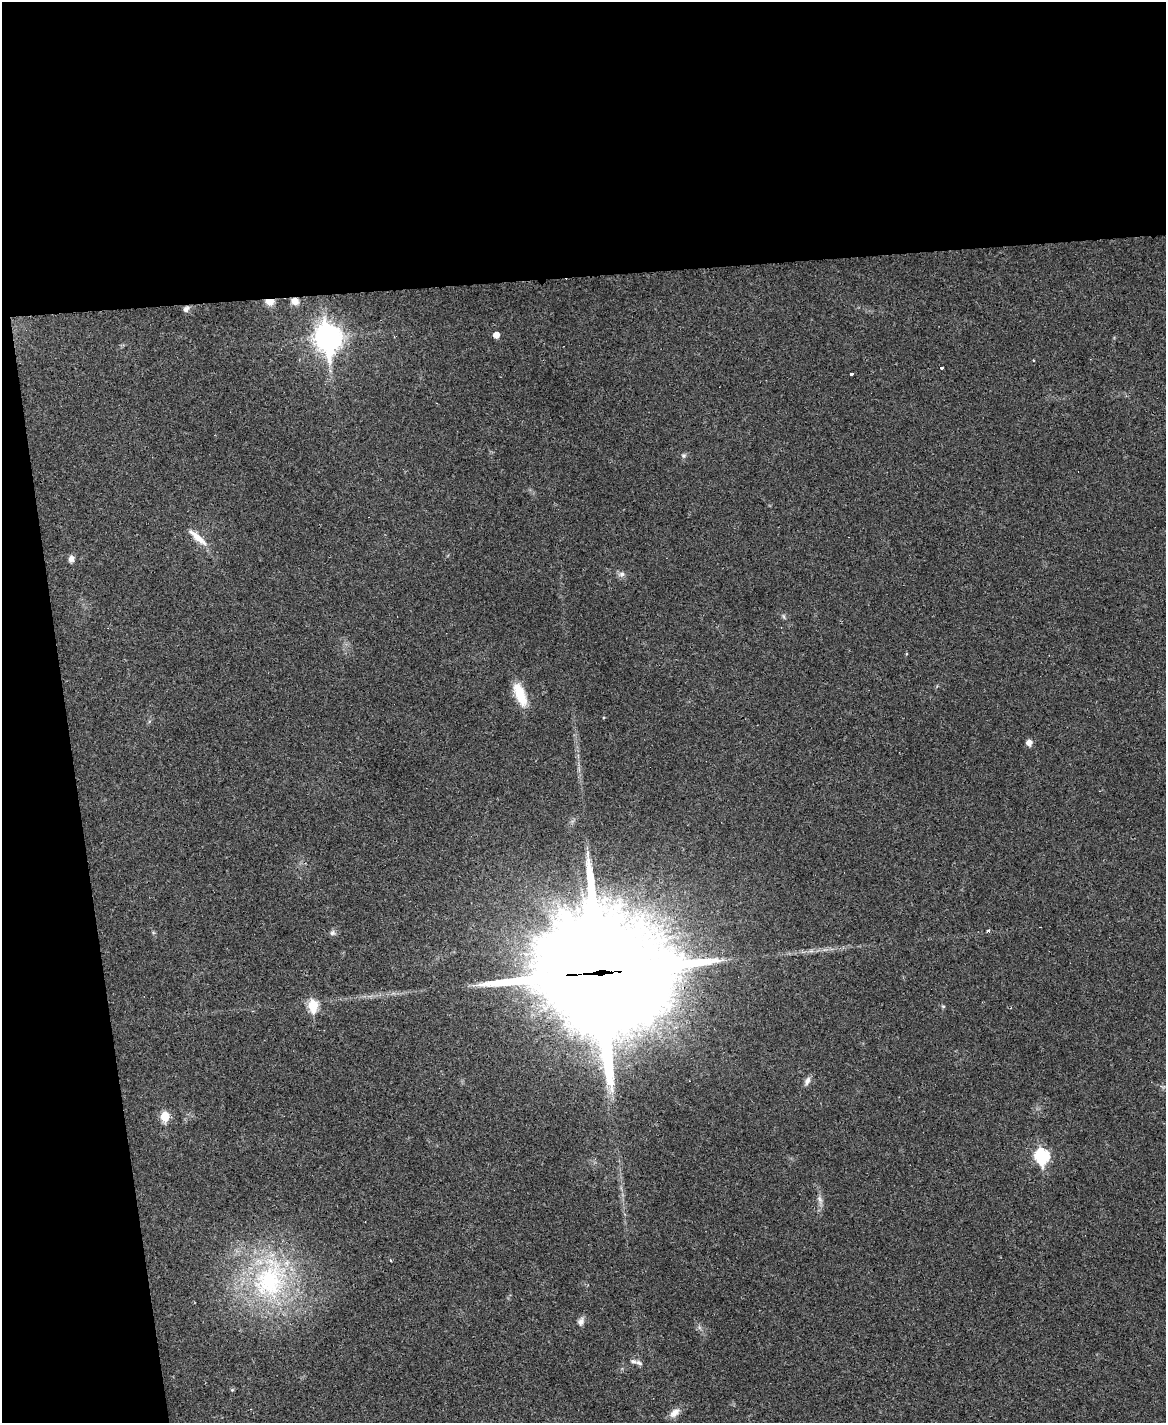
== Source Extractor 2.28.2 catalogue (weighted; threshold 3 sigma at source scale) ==
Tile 1 of 4 x 3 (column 1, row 1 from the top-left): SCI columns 1-1164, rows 3084-4504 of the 4656 x 4633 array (HDU 1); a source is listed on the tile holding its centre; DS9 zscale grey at full resolution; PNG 1168 x 1425 px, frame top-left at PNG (2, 2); no overlay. Shown black and unused: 25% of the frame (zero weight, under 3 of 4 exposures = <1% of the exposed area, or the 3 px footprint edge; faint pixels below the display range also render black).
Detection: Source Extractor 2.28.2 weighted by HDU 2 'WHT'; one run over the whole footprint, this tile lists its part. Background 0.0392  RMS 0.0044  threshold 0.0196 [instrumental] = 3 sigma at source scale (4.5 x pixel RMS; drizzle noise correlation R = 1.50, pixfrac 1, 0.05/0.05 arcsec/px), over >= 5 px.
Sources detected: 34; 1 inside a brighter object's white glare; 1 cosmic-ray / hot-pixel residue — not listed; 2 inside a brighter listed object's ellipse — not listed separately; the other 30 listed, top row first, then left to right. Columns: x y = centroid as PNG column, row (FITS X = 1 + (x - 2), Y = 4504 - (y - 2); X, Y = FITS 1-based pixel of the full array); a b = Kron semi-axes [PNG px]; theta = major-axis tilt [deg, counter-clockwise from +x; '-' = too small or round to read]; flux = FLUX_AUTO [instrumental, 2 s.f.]
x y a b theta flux
270 301 9 7 -2 4
295 301 8 7 - 3.4
186 309 8 6 50 1.6
496 335 5 5 - 3.7
328 338 11 9 -85 440
1033 360 3 3 - 0.8
941 367 3 3 - 11
852 373 4 3 - 2.2
683 456 6 6 - 0.88
197 537 30 8 -41 5.7
71 559 8 6 87 2
622 574 9 6 1 1.5
784 617 6 4 -71 0.65
520 694 28 11 -67 11
1029 743 6 5 - 3
988 930 3 3 - 1.6
332 933 7 7 - 1.2
599 973 48 45 -49 9900
313 1006 7 6 - 23
943 1006 5 5 - 0.52
807 1081 12 6 66 1.8
165 1116 6 5 - 14
1042 1156 8 7 - 62
820 1199 12 5 -61 1.6
390 1260 3 3 - 1.1
270 1280 63 46 74 76
581 1321 11 8 70 1.9
639 1363 10 6 -27 1.4
232 1390 5 5 - 0.52
674 1413 16 8 41 3.3
Overlapping masked pixels (flux is a lower limit): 3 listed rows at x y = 270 301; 295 301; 599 973